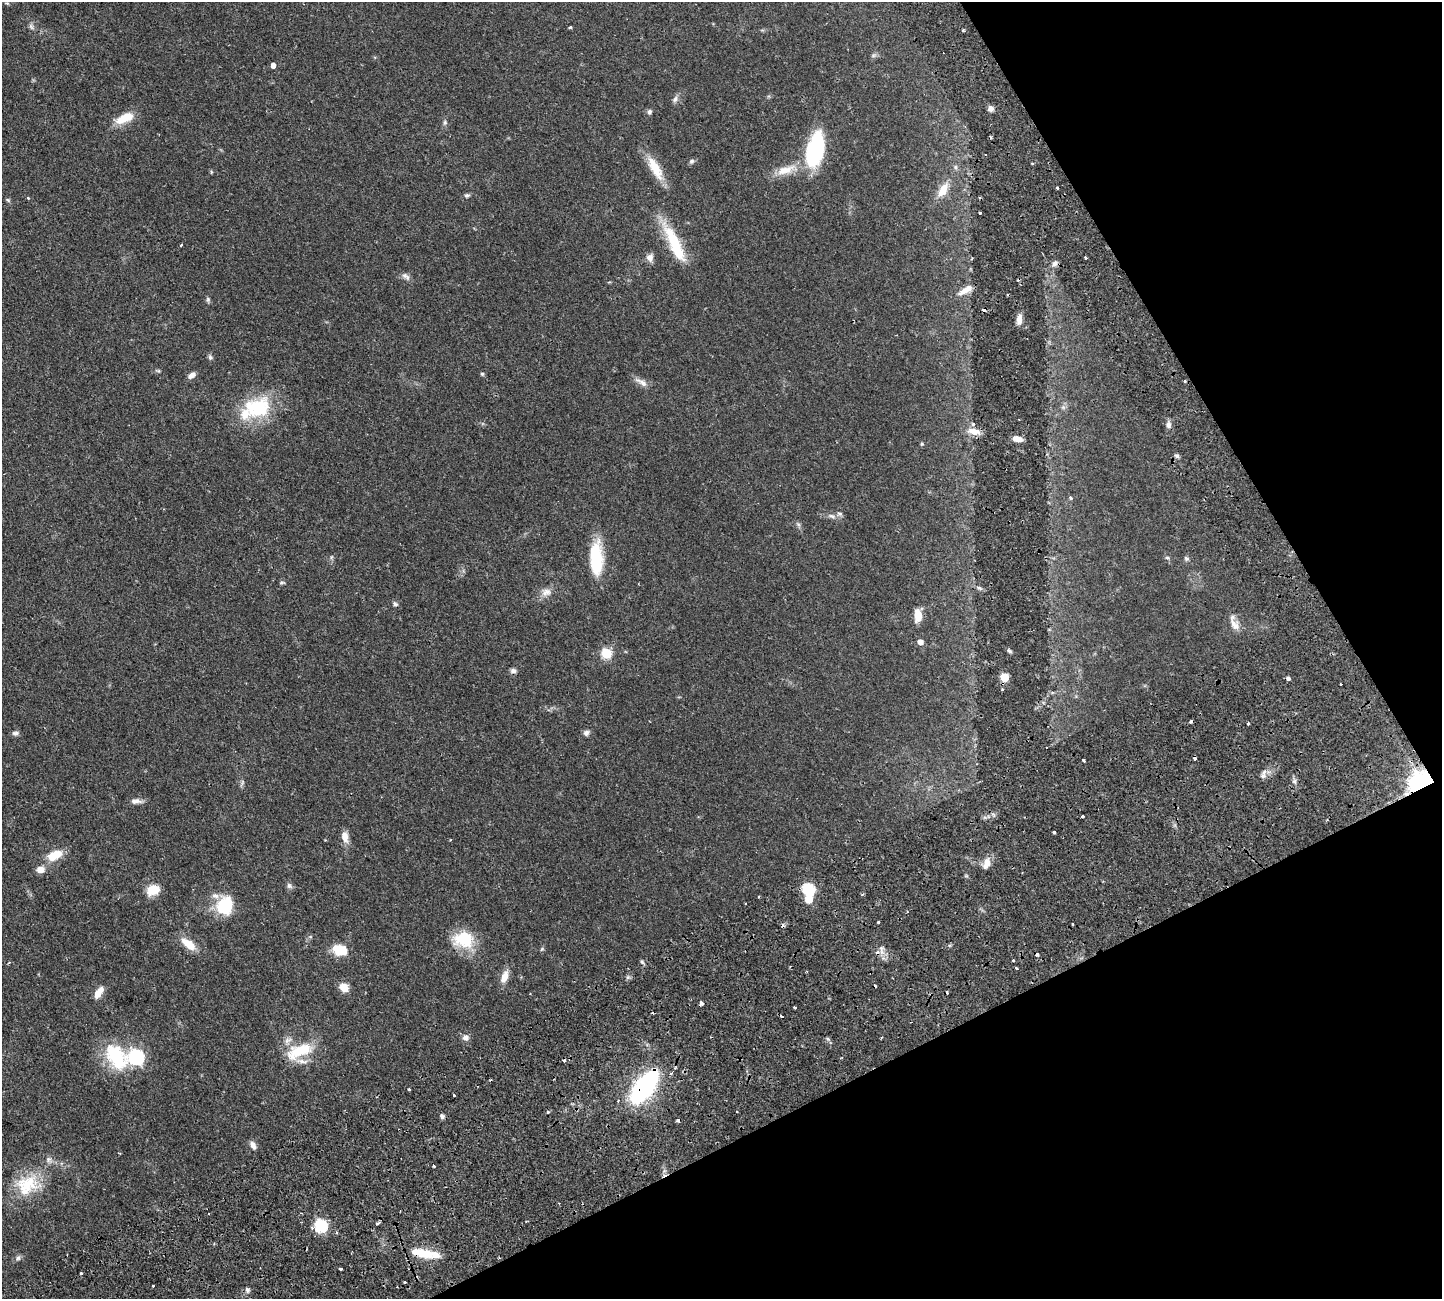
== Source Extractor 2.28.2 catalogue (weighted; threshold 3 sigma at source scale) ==
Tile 12 of 4 x 4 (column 4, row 3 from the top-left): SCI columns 4549-5988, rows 1640-2936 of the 6326 x 6317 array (HDU 1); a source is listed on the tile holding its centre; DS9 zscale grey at full resolution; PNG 1444 x 1301 px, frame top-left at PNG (2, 2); no overlay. Shown black and unused: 24% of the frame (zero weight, under 2 of 3 exposures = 12% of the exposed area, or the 3 px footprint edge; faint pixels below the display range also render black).
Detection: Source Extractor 2.28.2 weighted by HDU 2 'WHT'; one run over the whole footprint, this tile lists its part. Background 0.0536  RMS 0.0052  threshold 0.0233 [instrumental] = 3 sigma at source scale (4.5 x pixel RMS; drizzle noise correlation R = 1.50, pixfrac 1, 0.05/0.05 arcsec/px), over >= 5 px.
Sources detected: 151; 2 inside a brighter object's white glare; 17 cosmic-ray / hot-pixel residue — not listed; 7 inside a brighter listed object's ellipse — not listed separately; the other 125 listed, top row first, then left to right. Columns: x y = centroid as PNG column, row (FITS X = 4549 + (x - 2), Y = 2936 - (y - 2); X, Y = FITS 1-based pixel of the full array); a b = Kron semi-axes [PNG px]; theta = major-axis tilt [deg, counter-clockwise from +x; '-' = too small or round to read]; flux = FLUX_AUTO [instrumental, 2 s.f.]
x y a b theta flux
7 3 6 3 -18 0.53
31 26 9 5 -63 1.3
570 27 4 3 - 0.59
963 31 5 3 - 0.57
873 55 8 4 19 0.87
273 65 4 4 - 2.7
675 99 9 6 54 1.7
990 108 7 6 - 2.1
649 112 6 6 - 1.2
124 118 24 10 24 9.4
445 122 7 5 89 1
816 147 37 17 83 41
692 161 7 6 - 1.2
1032 164 3 3 - 0.62
956 167 7 6 - 1.2
655 168 34 11 -61 11
785 170 30 11 19 8.7
211 172 5 3 - 0.49
1057 188 3 3 - 0.94
943 190 22 10 58 7.5
467 195 7 5 22 0.91
28 198 4 3 - 0.55
8 200 7 4 -45 0.72
980 213 3 3 - 0.67
674 243 46 12 -65 25
181 245 3 2 - 0.67
650 257 10 9 - 2.6
1085 258 3 3 - 0.94
1055 264 8 6 45 1.7
406 276 14 6 -41 1.9
964 291 19 9 32 4.4
208 299 7 5 -90 0.92
1019 319 11 6 84 3.1
210 357 7 6 - 1.1
158 371 6 4 -1 0.65
482 374 5 5 - 0.72
191 375 10 6 32 2.3
641 382 21 6 -31 3.1
1063 407 7 4 -19 0.87
259 410 36 27 55 27
1168 425 8 6 78 2.1
974 431 18 8 -9 4.6
1017 439 9 5 -13 4
922 444 5 4 - 0.61
1177 456 7 5 -17 1.1
1070 498 5 4 - 0.77
840 514 8 6 -1 1.3
832 516 11 5 -19 1.8
798 524 7 4 -19 0.8
331 557 6 4 71 0.66
1167 558 6 5 - 0.92
1186 558 6 5 - 1
596 559 35 13 -89 25
282 583 7 4 10 0.78
979 588 7 4 -36 0.97
546 592 15 11 9 3.8
395 604 8 5 -29 1.1
918 615 13 7 86 7.5
1234 625 18 11 -58 4.4
920 642 5 5 - 3
1009 651 7 4 -53 0.84
606 653 6 5 - 33
513 671 8 6 -2 1.4
1004 677 5 5 - 21
1288 679 4 3 - 1.8
1341 684 3 2 - 0.79
1002 689 4 2 - 0.42
1248 723 3 3 - 0.72
15 733 9 5 1 1.3
586 733 8 7 - 1.6
1195 759 3 3 - 9.5
1083 760 3 3 - 1.1
1263 776 9 6 64 1.8
1294 781 6 6 - 1.1
242 783 11 3 73 1
1421 784 7 6 - 590
136 801 15 6 3 2.5
1082 817 3 3 - 2.3
1327 820 3 3 - 0.47
1054 831 3 3 - 1.6
345 837 13 8 -78 4.2
55 855 17 10 29 10
987 863 15 9 75 4.1
40 869 10 8 6 3.6
289 886 8 7 - 1.4
807 888 11 9 -44 19
153 890 14 11 22 8.2
863 894 4 3 - 0.59
759 897 3 3 - 0.5
224 905 24 19 77 17
878 922 3 3 - 1.5
1072 924 3 2 - 0.65
463 939 28 21 -4 17
188 944 20 9 -39 7.4
542 949 6 5 - 0.69
340 950 16 11 -14 12
1013 960 3 3 - 1.1
642 962 7 4 -46 0.82
1016 968 3 3 - 1.9
504 977 17 8 73 4.6
344 987 10 8 -42 5.9
98 993 15 7 55 4.7
701 1003 4 3 - 1.9
795 1007 3 3 - 1.3
466 1037 9 8 - 2.2
882 1037 4 2 - 0.43
299 1051 39 16 21 19
116 1056 37 24 -53 28
136 1057 7 7 - 97
644 1087 34 16 53 70
409 1089 3 3 - 1.3
454 1095 3 2 - 0.96
548 1112 4 4 - 0.57
442 1116 6 5 - 1.3
253 1145 11 7 -62 2.4
48 1159 7 7 - 1.7
434 1166 3 3 - 1.3
27 1185 34 26 33 21
377 1223 6 3 33 0.89
321 1226 6 6 - 65
422 1253 32 10 -11 12
18 1258 6 6 - 1.1
340 1269 3 3 - 1
153 1285 3 3 - 1.3
247 1290 6 5 - 1.3
Overlapping masked pixels (flux is a lower limit): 4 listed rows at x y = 1195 759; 1421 784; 644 1087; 422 1253